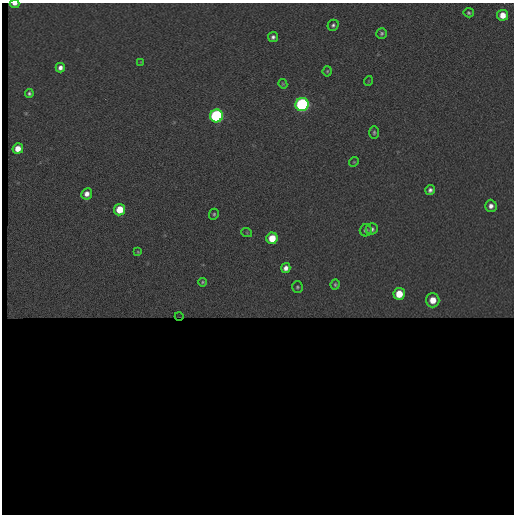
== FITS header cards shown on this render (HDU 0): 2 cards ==
NAXIS1  =                  512 / length of data axis 1
NAXIS2  =                  512 / length of data axis 2

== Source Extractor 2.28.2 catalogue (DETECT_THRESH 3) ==
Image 512 x 512 px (HDU 0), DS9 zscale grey, 1 PNG px = 1 image px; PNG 516 x 516 px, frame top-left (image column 1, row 512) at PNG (2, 3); each listed source drawn as its Kron ellipse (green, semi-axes under 4 px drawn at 4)
Background 254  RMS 51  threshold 153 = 3 sigma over >= 5 px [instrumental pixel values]
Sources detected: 34; all 34 listed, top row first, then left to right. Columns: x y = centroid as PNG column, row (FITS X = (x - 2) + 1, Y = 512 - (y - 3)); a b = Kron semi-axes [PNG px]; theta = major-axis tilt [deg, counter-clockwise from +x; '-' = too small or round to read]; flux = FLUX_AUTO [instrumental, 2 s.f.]
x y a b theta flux
15 4 5 3 - 17000
469 13 5 4 - 6700
503 15 5 5 - 48000
333 25 6 5 - 9200
382 33 5 5 - 7700
273 37 5 5 - 11000
141 62 3 3 - 2800
60 68 5 4 - 18000
327 71 5 4 - 5100
368 81 5 3 - 2500
283 84 5 4 - 4500
29 93 4 4 - 7700
302 104 6 6 - 890000
216 116 6 6 - 760000
374 132 6 5 - 6900
18 149 5 5 - 46000
354 162 5 4 - 4100
430 190 5 5 - 13000
87 194 5 5 - 27000
491 206 6 6 - 21000
120 210 6 5 - 94000
214 214 6 4 65 6300
372 229 6 5 - 10000
366 230 6 6 - 9000
247 233 5 3 - 3400
272 238 6 5 - 92000
138 252 4 3 - 3000
286 268 5 4 - 20000
202 282 4 3 - 4700
335 284 5 4 - 5700
297 287 6 5 - 5800
399 294 6 6 - 89000
433 300 7 7 - 68000
179 316 4 2 - 2300
At the frame edge (FLAGS 8, measured only in part): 1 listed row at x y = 15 4